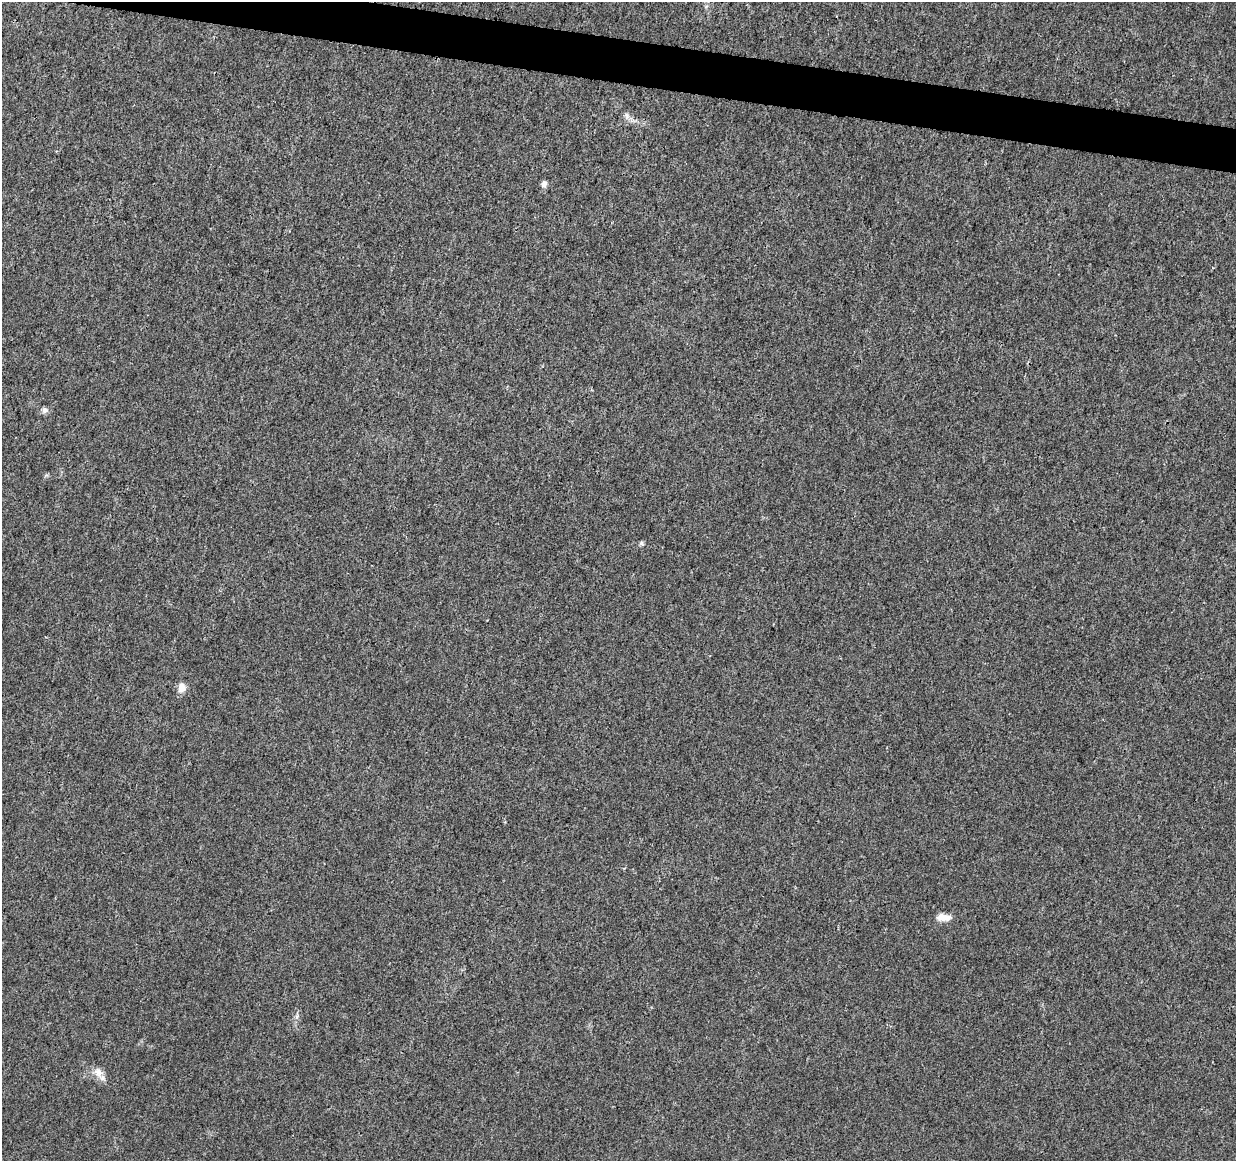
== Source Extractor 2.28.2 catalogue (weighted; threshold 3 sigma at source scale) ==
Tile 11 of 4 x 4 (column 3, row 3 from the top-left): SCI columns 2469-3702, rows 1384-2542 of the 4945 x 5146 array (HDU 1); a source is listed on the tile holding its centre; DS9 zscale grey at full resolution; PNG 1238 x 1163 px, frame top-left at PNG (2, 2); no overlay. Shown black and unused: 3% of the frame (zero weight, under 3 of 4 exposures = <1% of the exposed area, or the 3 px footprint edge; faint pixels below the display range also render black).
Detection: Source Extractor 2.28.2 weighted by HDU 2 'WHT'; one run over the whole footprint, this tile lists its part. Background 0.0107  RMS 0.0025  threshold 0.0112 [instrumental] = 3 sigma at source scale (4.5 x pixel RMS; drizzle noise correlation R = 1.50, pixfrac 1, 0.0396/0.0396 arcsec/px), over >= 5 px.
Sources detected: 7; all 7 listed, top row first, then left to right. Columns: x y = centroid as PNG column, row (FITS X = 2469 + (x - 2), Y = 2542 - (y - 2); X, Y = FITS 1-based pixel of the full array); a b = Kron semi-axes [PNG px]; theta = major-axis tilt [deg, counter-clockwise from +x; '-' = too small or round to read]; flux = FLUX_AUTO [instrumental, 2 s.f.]
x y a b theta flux
627 116 9 4 -71 0.61
544 184 8 6 62 0.91
45 410 8 7 - 0.89
642 543 7 5 -60 0.4
182 687 11 9 88 1.9
943 917 18 8 -1 2.3
98 1072 16 10 -44 2.2